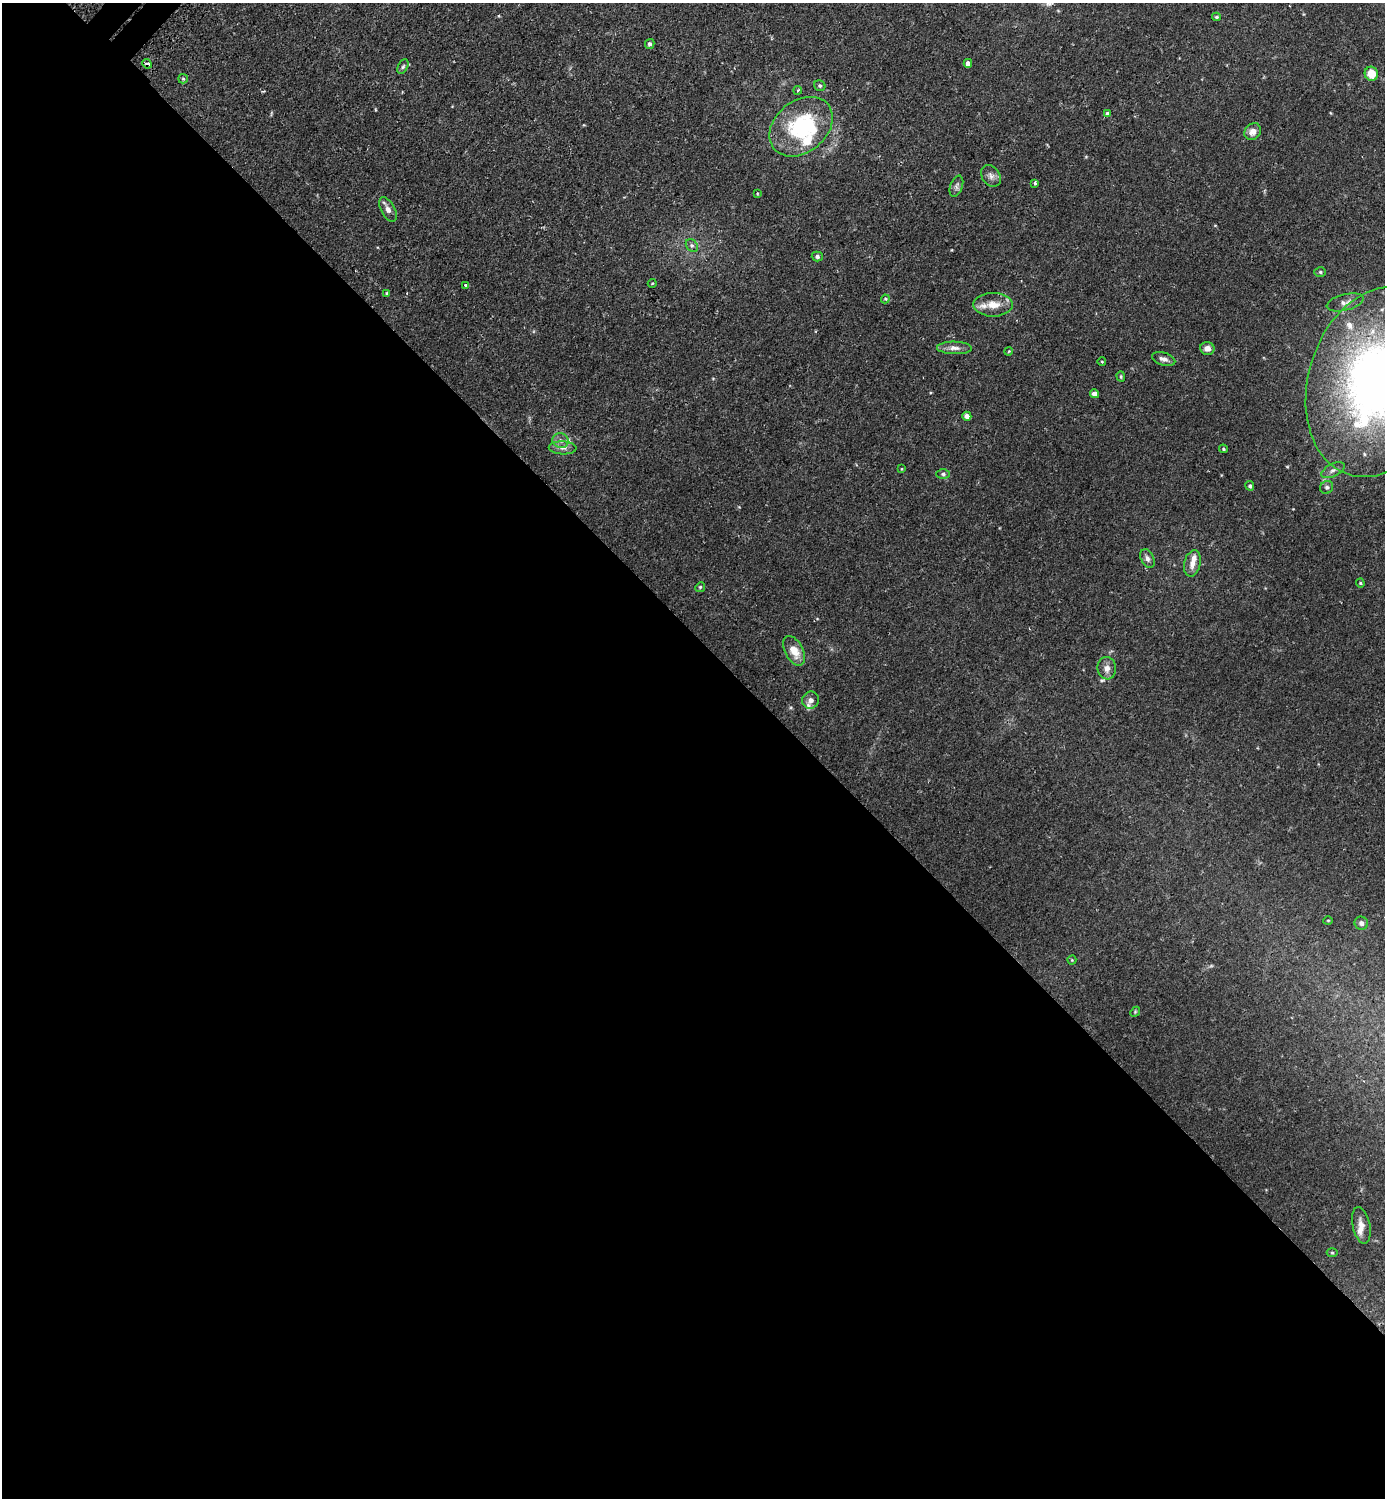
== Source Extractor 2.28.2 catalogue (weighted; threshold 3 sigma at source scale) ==
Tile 14 of 4 x 4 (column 2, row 4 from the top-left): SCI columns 1559-2941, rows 19-1514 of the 6025 x 6022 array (HDU 1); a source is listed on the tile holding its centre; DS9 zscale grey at full resolution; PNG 1387 x 1500 px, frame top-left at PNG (2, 3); each listed source drawn as its Kron ellipse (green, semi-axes under 4 px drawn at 4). Shown black and unused: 58% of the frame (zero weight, under 2 of 3 exposures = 3% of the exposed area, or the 3 px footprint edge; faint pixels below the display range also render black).
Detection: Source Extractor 2.28.2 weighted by HDU 2 'WHT'; one run over the whole footprint, this tile lists its part. Background 0.0441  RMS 0.0046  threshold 0.0207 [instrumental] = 3 sigma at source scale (4.5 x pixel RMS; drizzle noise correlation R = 1.50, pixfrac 1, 0.05/0.05 arcsec/px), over >= 5 px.
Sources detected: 62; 1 inside a brighter object's white glare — neither listed nor drawn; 5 inside a brighter listed object's ellipse — not listed separately; the other 56 listed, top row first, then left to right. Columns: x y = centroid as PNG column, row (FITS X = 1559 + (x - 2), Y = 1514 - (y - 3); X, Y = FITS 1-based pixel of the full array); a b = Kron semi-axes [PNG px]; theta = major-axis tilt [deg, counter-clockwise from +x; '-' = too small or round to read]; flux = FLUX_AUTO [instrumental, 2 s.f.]
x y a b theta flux
1217 17 4 3 - 0.63
650 44 5 4 - 1.2
968 63 4 4 - 1.7
147 64 5 4 - 2.7
403 67 7 5 62 0.83
1371 74 7 6 - 6.7
183 79 5 4 - 0.53
820 86 6 5 - 0.91
798 90 4 3 - 0.54
1107 113 4 4 - 1.1
801 127 35 26 39 38
1253 132 9 7 44 2.9
991 176 12 9 -55 2.2
1035 183 4 3 - 0.83
956 186 11 6 70 1.4
758 193 4 2 - 0.42
388 210 13 7 -62 2.4
692 245 7 5 -52 0.99
817 257 5 5 - 1.1
1320 272 6 5 - 0.72
652 283 4 4 - 0.37
466 285 3 3 - 0.84
387 293 4 4 - 0.54
885 299 4 4 - 0.44
1345 302 19 8 14 3
993 305 19 12 0 6.4
954 348 17 6 -1 2.6
1207 348 7 6 - 2.4
1009 351 4 3 - 0.35
1164 359 12 6 -17 2
1102 362 4 3 - 0.34
1121 376 5 4 - 0.51
1378 382 97 69 73 290
1094 394 4 4 - 2.8
967 416 4 4 - 2.5
560 441 8 7 - 2
563 448 14 6 -2 2.3
1223 449 4 4 - 0.57
901 469 4 2 - 0.3
1333 470 12 6 26 1.9
943 474 7 5 0 0.97
1250 486 5 4 - 0.79
1327 487 7 6 - 1
1147 559 10 6 -64 1.7
1192 563 13 8 77 3.6
1360 583 4 4 - 0.49
700 587 5 4 - 0.55
794 651 16 9 -62 6.3
1107 668 11 9 -83 2.8
810 700 9 8 - 2.7
1328 920 5 3 - 0.42
1361 923 7 6 - 1.8
1072 960 4 4 - 0.41
1135 1012 5 4 - 0.52
1361 1225 19 8 -77 3.5
1332 1253 5 3 - 0.49
Overlapping masked pixels (flux is a lower limit): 1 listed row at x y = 147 64
Isophote crosses this tile's border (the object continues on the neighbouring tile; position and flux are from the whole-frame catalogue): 1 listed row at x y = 1378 382